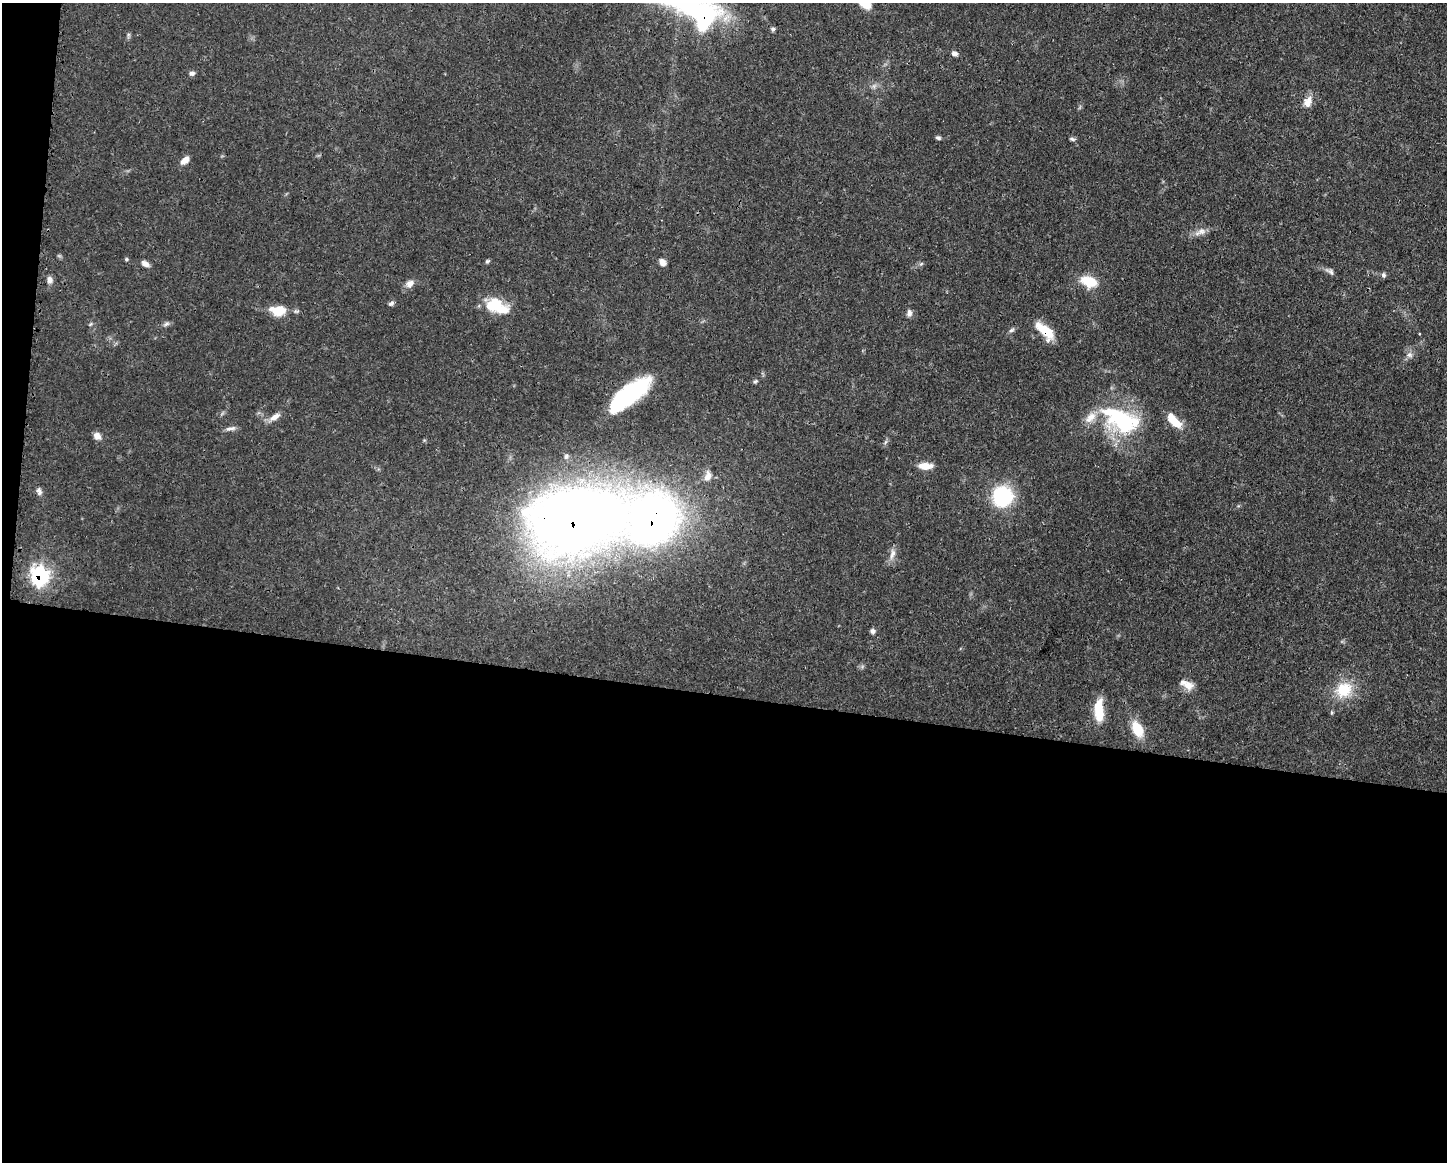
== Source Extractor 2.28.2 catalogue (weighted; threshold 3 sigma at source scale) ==
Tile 10 of 3 x 4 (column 1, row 4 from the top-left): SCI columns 118-1562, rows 4-1163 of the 4682 x 4647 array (HDU 1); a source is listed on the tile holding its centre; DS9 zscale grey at full resolution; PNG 1449 x 1164 px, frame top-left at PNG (2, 3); no overlay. Shown black and unused: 41% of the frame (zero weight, under 3 of 4 exposures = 1% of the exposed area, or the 3 px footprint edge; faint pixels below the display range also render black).
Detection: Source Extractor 2.28.2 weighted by HDU 2 'WHT'; one run over the whole footprint, this tile lists its part. Background 0.0563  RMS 0.0033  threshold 0.0148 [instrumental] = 3 sigma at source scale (4.5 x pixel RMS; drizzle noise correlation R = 1.50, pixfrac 1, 0.05/0.05 arcsec/px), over >= 5 px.
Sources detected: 57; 4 inside a brighter object's white glare — not listed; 3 inside a brighter listed object's ellipse — not listed separately; the other 50 listed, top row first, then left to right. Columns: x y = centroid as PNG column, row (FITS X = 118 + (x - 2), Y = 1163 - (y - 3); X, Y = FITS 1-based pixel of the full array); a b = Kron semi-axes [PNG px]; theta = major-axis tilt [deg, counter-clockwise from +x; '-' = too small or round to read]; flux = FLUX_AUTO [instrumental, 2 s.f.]
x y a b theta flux
702 15 43 31 -36 48
773 29 6 5 - 0.62
954 53 8 6 -15 1.1
192 73 7 6 - 0.91
1308 102 15 10 69 3
938 138 7 4 -21 0.65
1072 139 9 4 -21 0.64
185 160 11 7 40 2.4
1202 231 12 9 18 2.2
126 259 6 4 -89 0.41
487 261 6 5 - 0.54
662 262 8 6 -43 2
145 264 10 6 -30 1.6
921 264 6 4 19 0.51
1330 271 14 6 -30 1.2
1383 275 7 6 - 0.75
50 280 10 7 -82 1.5
1089 281 19 12 -20 8
409 283 11 9 50 2
391 303 8 5 33 0.83
494 304 24 17 -2 9.8
279 310 17 11 2 7.4
909 313 9 7 -82 1.2
90 324 6 4 70 0.45
166 324 10 4 26 0.88
1011 330 8 5 27 0.77
1045 331 23 9 -43 9
1420 334 3 2 - 0.3
1409 355 9 8 - 1.4
755 381 6 5 - 0.53
630 394 45 15 38 38
274 417 16 7 34 2.4
1124 423 41 31 -6 29
1176 423 17 10 -34 5.4
230 429 14 5 8 1.3
97 436 10 8 -41 2
566 456 8 7 - 0.95
925 466 15 7 -1 4.1
708 476 14 8 72 2.6
39 491 10 6 -69 1.2
1002 496 24 23 - 20
575 521 65 45 12 500
892 554 16 7 72 2.1
40 576 9 8 - 71
873 631 6 6 - 0.94
1188 685 14 11 -25 3.2
1344 690 22 19 43 11
1099 711 24 9 -89 9.5
1331 712 6 3 -71 0.41
1137 729 20 11 -64 7.1
Overlapping masked pixels (flux is a lower limit): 4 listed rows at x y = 702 15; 1045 331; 575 521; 40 576
Isophote crosses this tile's border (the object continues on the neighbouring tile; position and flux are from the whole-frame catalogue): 1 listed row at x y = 702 15